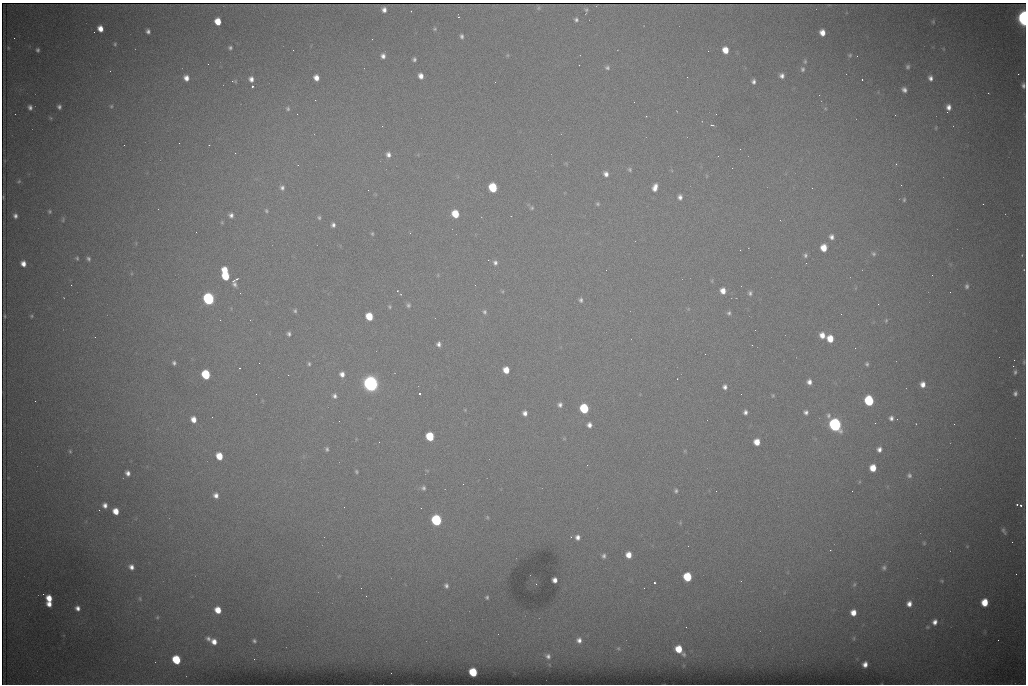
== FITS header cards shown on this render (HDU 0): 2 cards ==
NAXIS1  =                 1024 /fastest changing axis
NAXIS2  =                  682 /next to fastest changing axis

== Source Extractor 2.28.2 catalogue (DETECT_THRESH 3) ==
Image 1024 x 682 px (HDU 0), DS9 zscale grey, 1 PNG px = 1 image px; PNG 1028 x 686 px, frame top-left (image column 1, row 682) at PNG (2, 3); no overlay
Background 4420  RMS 43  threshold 130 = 3 sigma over >= 5 px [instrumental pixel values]
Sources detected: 232; all 232 listed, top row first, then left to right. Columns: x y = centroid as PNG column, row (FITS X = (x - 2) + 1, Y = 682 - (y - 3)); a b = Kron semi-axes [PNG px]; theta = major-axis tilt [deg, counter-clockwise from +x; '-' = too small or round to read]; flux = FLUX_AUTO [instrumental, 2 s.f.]
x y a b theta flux
538 8 4 2 - 3.1e+03
384 10 5 5 - 1.4e+04
586 10 6 4 90 4.4e+03
458 17 2 2 - 2.0e+03
1024 18 8 5 -86 9.9e+05
576 19 5 5 - 6.1e+03
218 21 6 5 - 4.9e+04
933 22 4 4 - 3.3e+03
100 29 6 5 - 2.8e+04
435 29 5 4 - 3.7e+03
148 31 4 4 - 8.5e+03
822 33 6 5 - 2.6e+04
462 36 5 4 - 6.7e+03
14 38 2 2 - 1.4e+03
115 44 4 4 - 3.6e+03
8 48 4 2 - 2.2e+03
230 48 4 4 - 5.6e+03
37 50 4 3 - 5.6e+03
725 50 6 5 - 3.9e+04
507 55 6 4 90 2.9e+03
850 55 5 5 - 4.0e+03
383 56 6 5 - 1.2e+04
857 56 2 2 - 1.4e+03
414 59 4 4 - 6.2e+03
805 61 6 5 - 4.4e+03
208 64 2 2 - 2.7e+03
579 65 2 2 - 1.9e+03
908 67 5 5 - 6.3e+03
607 68 7 5 -16 6.6e+03
802 69 6 5 - 6.1e+03
1018 74 2 2 - 1.5e+04
421 76 5 5 - 1.8e+04
782 76 5 5 - 1.1e+04
186 78 6 6 - 2.0e+04
316 78 5 5 - 2.2e+04
930 78 6 5 - 1.3e+04
251 79 6 5 - 1.5e+04
862 79 3 2 - 4.8e+03
235 81 8 4 -1 3.9e+03
753 82 4 4 - 8.0e+03
1023 85 6 4 -84 9.6e+03
252 86 3 3 - 8.9e+04
904 90 5 5 - 1.1e+04
111 106 5 4 - 3.9e+03
30 107 5 5 - 9.9e+03
59 107 4 4 - 7.5e+03
949 107 6 5 - 1.6e+04
288 109 6 6 - 6.8e+03
947 112 2 2 - 3.6e+03
297 114 3 2 - 2.5e+03
646 116 2 2 - 2.3e+03
51 118 5 4 - 2.9e+03
711 125 3 2 - 5.8e+03
382 126 2 2 - 2.0e+03
179 143 2 2 - 3.8e+03
124 145 2 2 - 1.8e+03
209 145 2 2 - 1.3e+03
740 149 2 2 - 2.7e+03
235 153 2 2 - 1.7e+03
388 155 6 5 - 1.2e+04
896 164 3 3 - 2.2e+03
630 170 7 5 -49 5.4e+03
606 174 7 6 - 1.4e+04
19 181 6 5 - 4.6e+03
901 185 2 2 - 1.8e+03
493 187 6 5 - 1.7e+05
655 187 9 5 73 2.2e+04
282 188 7 6 - 9.3e+03
812 188 3 2 - 3.8e+03
368 190 2 2 - 8.5e+03
3 197 3 2 - 1.9e+03
680 197 6 4 -88 1.2e+04
904 200 5 4 - 4.0e+03
597 204 5 5 - 4.7e+03
983 204 2 2 - 1.4e+03
532 208 5 5 - 4.4e+03
49 211 4 3 - 4.1e+03
266 211 5 4 - 4.0e+03
455 214 6 5 - 7.8e+04
231 215 5 4 - 9.8e+03
15 216 5 4 - 9.4e+03
319 218 6 4 -87 4.6e+03
63 220 7 5 72 4.5e+03
780 220 3 2 - 2.3e+03
222 222 6 3 73 2.7e+03
333 225 4 4 - 8.4e+03
372 234 5 4 - 3.7e+03
831 237 5 5 - 1.1e+04
824 248 6 5 - 4.4e+04
874 254 6 5 - 5.9e+03
805 255 6 5 - 6.8e+03
1022 255 4 3 - 2.2e+03
77 258 5 4 - 3.8e+03
88 259 6 5 - 6.7e+03
488 260 3 2 - 2.4e+03
495 263 7 6 - 9.6e+03
23 264 5 5 - 2.0e+04
225 270 6 5 - 4.6e+04
606 270 2 2 - 1.2e+03
225 276 6 5 - 1.1e+05
237 279 3 2 - 3.1e+03
234 281 5 2 - 3.7e+03
712 281 6 3 -73 3.2e+03
234 284 6 5 - 8.4e+03
71 285 2 2 - 7.0e+03
967 286 7 6 - 8.3e+03
397 291 2 2 - 1.7e+03
723 291 6 5 - 2.5e+04
750 293 7 5 -89 7.4e+03
208 299 6 6 - 6.5e+05
581 300 6 5 - 7.1e+03
878 304 2 2 - 1.5e+03
408 305 6 6 - 6.7e+03
389 307 5 5 - 3.8e+03
295 311 5 5 - 5.1e+03
484 312 6 5 - 6.6e+03
729 313 6 5 - 6.2e+03
841 314 3 2 - 2.6e+03
4 316 4 2 - 3.2e+03
31 316 5 4 - 3.7e+03
369 316 6 5 - 7.3e+04
886 320 6 4 70 4.2e+03
755 330 2 2 - 1.4e+03
289 334 4 4 - 6.9e+03
822 335 7 5 -45 2.4e+04
830 339 6 5 - 4.8e+04
438 344 6 5 - 1.0e+04
752 345 3 2 - 4.5e+03
1014 360 2 2 - 2.6e+03
1024 362 8 4 -84 5.0e+03
174 363 4 3 - 6.2e+03
259 363 2 2 - 1.7e+03
309 364 6 4 -88 5.1e+03
867 364 5 4 - 5.0e+03
1013 366 2 2 - 1.9e+04
240 368 3 2 - 3.9e+03
506 370 6 5 - 3.8e+04
1015 372 7 5 81 6.8e+03
206 374 6 5 - 1.9e+05
342 374 6 6 - 1.7e+04
288 375 2 2 - 1.7e+03
809 382 5 5 - 1.4e+04
371 384 8 7 - 1.5e+06
923 384 6 5 - 1.9e+04
725 387 6 5 - 1.0e+04
1015 393 7 6 - 9.0e+03
256 394 2 2 - 1.9e+03
419 394 3 3 - 4.9e+03
773 395 6 4 90 3.6e+03
335 396 7 6 - 1.0e+04
35 401 2 2 - 1.7e+03
869 401 7 6 - 2.3e+05
560 405 6 5 - 9.3e+03
584 408 6 6 - 2.0e+05
465 410 5 3 - 2.3e+03
745 412 5 4 - 9.5e+03
806 412 6 6 - 9.6e+03
525 413 5 5 - 1.3e+04
891 418 4 4 - 9.6e+03
193 419 6 5 - 2.5e+04
339 421 2 2 - 1.3e+03
875 423 2 2 - 2.0e+03
954 424 2 2 - 9.5e+03
589 425 5 4 - 1.4e+04
835 425 7 6 - 9.0e+05
430 436 6 5 - 1.3e+05
564 439 6 3 0 2.7e+03
757 442 6 5 - 3.7e+04
327 449 6 5 - 6.2e+03
879 449 5 5 - 1.2e+04
70 451 5 4 - 3.1e+03
685 451 6 3 -72 2.8e+03
219 456 6 5 - 5.7e+04
587 465 3 2 - 3.8e+03
873 468 6 5 - 4.6e+04
356 471 5 4 - 3.9e+03
128 473 5 4 - 1.3e+04
909 475 6 6 - 7.3e+03
463 484 2 2 - 1.4e+03
423 488 5 5 - 6.9e+03
676 491 5 4 - 5.5e+03
716 491 2 2 - 1.9e+03
852 491 2 2 - 1.4e+03
216 495 7 6 - 1.6e+04
1017 504 3 2 - 4.7e+03
105 505 5 5 - 1.4e+04
1021 505 3 3 - 7.8e+03
344 507 2 2 - 3.9e+03
116 511 6 5 - 3.7e+04
487 517 5 4 - 3.2e+03
436 520 6 6 - 4.0e+05
1004 531 9 4 -61 7.4e+03
578 537 5 5 - 1.3e+04
924 543 5 5 - 3.7e+03
830 550 3 2 - 2.9e+03
628 555 6 5 - 3.0e+04
604 556 6 5 - 8.0e+03
131 567 8 7 - 1.8e+04
884 568 8 7 - 8.7e+03
687 577 6 6 - 1.3e+05
555 580 5 4 - 1.5e+04
942 581 6 4 -2 3.8e+03
654 583 3 3 - 9.9e+04
536 584 2 2 - 1.1e+03
854 584 6 5 - 5.0e+03
446 586 5 4 - 7.9e+03
43 594 2 2 - 1.0e+04
487 597 4 4 - 4.4e+03
49 598 6 5 - 3.9e+04
140 599 8 5 -72 6.4e+03
985 602 6 5 - 6.6e+04
49 604 5 4 - 2.1e+04
909 604 7 6 - 1.9e+04
78 608 6 5 - 1.4e+04
218 610 6 5 - 4.4e+04
853 613 5 5 - 3.0e+04
157 617 5 4 - 4.1e+03
935 622 7 6 - 1.8e+04
927 627 6 5 - 4.3e+03
854 638 6 4 89 3.6e+03
208 639 7 6 - 9.1e+03
579 640 6 6 - 1.3e+04
998 640 2 2 - 1.2e+03
254 641 4 3 - 5.0e+03
214 642 6 6 - 2.4e+04
618 648 5 3 - 2.6e+03
679 649 7 5 -50 6.4e+04
548 656 4 4 - 8.0e+03
254 659 2 2 - 5.6e+03
176 660 6 5 - 1.4e+05
865 664 5 4 - 1.7e+04
473 672 6 5 - 1.3e+05
At the frame edge (FLAGS 8, measured only in part): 3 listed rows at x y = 1024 18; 1023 85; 1024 362

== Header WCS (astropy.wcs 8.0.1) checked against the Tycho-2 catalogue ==
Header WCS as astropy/WCSLIB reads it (CRVAL/CRPIX/CD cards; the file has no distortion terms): RA---TAN/DEC--TAN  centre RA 07:06:07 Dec +31:10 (106.53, +31.16 deg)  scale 1.44 arcsec/px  FOV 24.5' x 16.3'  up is -93 deg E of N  parity flipped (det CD > 0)
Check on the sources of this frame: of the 60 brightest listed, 8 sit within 2.2 arcsec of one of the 16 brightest Tycho-2 stars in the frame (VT <= 12.35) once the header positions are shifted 0.10 arcsec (0.08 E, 0.06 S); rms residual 0.96 arcsec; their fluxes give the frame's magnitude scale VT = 25.03 - 2.5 log10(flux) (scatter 0.23 mag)
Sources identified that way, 8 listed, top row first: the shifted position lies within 2.2 arcsec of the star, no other Tycho-2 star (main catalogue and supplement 1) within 4.4 arcsec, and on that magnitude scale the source's flux lands within +1.5 / -3 mag of the star's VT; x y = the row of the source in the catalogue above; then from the Tycho-2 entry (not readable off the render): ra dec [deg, ICRS J2000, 3 dp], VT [Tycho-2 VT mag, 2 dp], TYC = Tycho-2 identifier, HIP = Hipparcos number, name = IAU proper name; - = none
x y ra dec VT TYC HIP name
493 187 106.458 +31.151 12.35 2438-728-1 - -
206 374 106.551 +31.041 11.84 2438-663-1 - -
371 384 106.552 +31.106 9.20 2438-180-1 - -
869 401 106.550 +31.305 11.61 2438-184-1 - -
584 408 106.559 +31.192 11.79 2438-1039-1 - -
835 425 106.562 +31.292 10.01 2438-106-1 - -
436 520 106.614 +31.135 11.36 2438-550-1 - -
473 672 106.684 +31.152 11.76 2438-931-1 - -